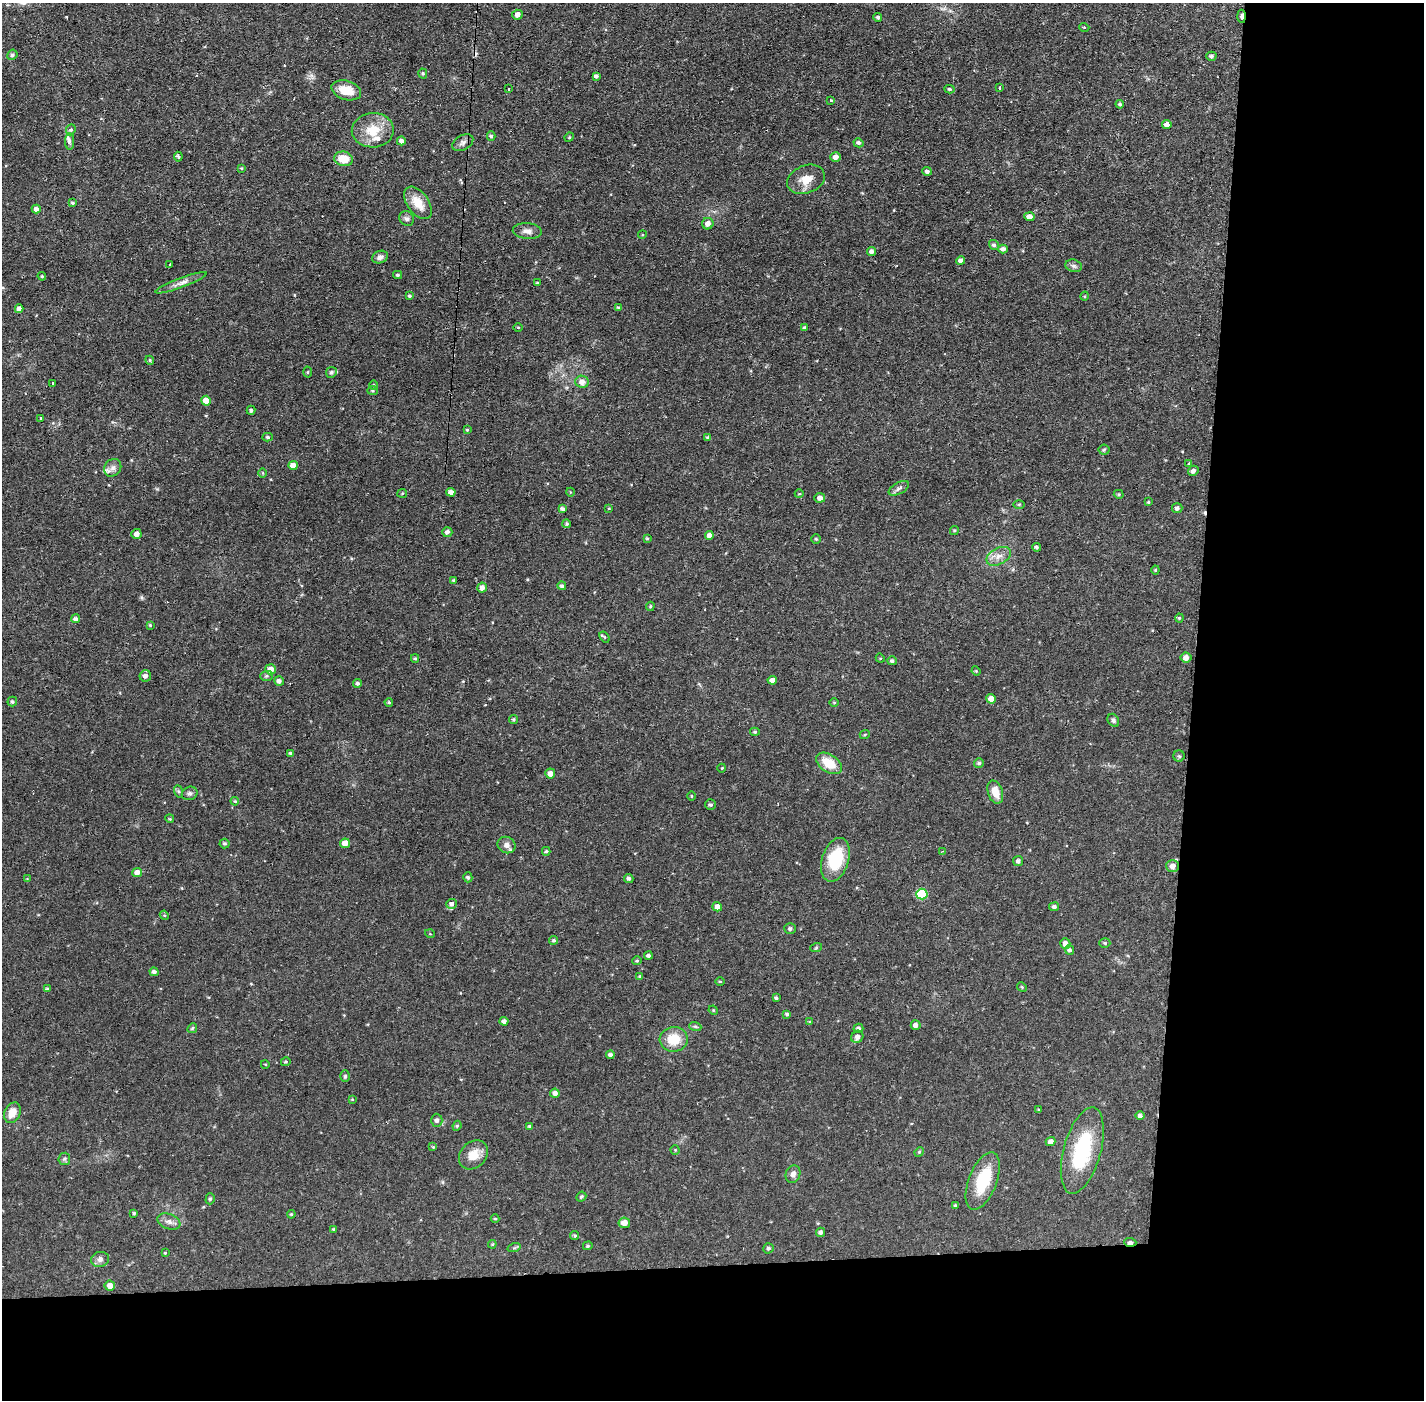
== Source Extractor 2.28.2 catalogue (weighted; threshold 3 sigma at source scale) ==
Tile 9 of 3 x 3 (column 3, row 3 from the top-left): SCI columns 2846-4267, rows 53-1450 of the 4267 x 4298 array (HDU 1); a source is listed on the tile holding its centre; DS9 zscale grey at full resolution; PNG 1426 x 1402 px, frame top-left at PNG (2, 3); each listed source drawn as its Kron ellipse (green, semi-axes under 4 px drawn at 4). Shown black and unused: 24% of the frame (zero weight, under 2 of 3 exposures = <1% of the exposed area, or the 3 px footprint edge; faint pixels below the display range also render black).
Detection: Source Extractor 2.28.2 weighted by HDU 2 'WHT'; one run over the whole footprint, this tile lists its part. Background 0.0915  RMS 0.0065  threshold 0.0291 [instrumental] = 3 sigma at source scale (4.5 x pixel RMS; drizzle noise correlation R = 1.50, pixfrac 1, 0.05/0.05 arcsec/px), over >= 5 px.
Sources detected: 226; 5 cosmic-ray / hot-pixel residue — neither listed nor drawn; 4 inside a brighter listed object's ellipse — not listed separately; the other 217 listed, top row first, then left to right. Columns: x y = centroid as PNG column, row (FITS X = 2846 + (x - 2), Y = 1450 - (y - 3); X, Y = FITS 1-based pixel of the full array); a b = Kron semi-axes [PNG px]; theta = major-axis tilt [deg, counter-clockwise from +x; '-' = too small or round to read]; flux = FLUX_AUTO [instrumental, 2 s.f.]
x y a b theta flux
517 15 5 5 - 2.8
1241 16 6 4 -87 2.4
878 17 4 4 - 1.4
1084 27 5 3 - 0.51
12 55 5 5 - 1.3
1211 56 5 4 - 1.5
423 73 5 4 - 0.98
596 76 4 4 - 1.8
999 88 3 3 - 1.4
509 89 3 2 - 0.74
949 89 5 4 - 0.92
346 90 15 9 -17 11
830 101 3 3 - 1.9
1120 104 4 4 - 1
1167 125 5 4 - 3.3
71 130 6 4 67 1.2
373 130 21 17 4 15
491 136 4 4 - 1.1
569 137 5 4 - 0.72
70 141 8 4 90 1.9
401 141 4 4 - 2.6
463 143 11 7 30 2.6
858 143 5 4 - 1.5
178 157 5 4 - 1.1
835 157 5 4 - 3.5
343 159 9 7 -10 11
241 168 4 3 - 0.57
927 171 5 4 - 1.8
806 179 19 14 22 9.2
73 203 4 3 - 0.99
418 203 18 10 -54 11
36 209 4 4 - 2.3
1029 217 5 4 - 4.6
407 219 8 7 - 1.9
708 224 6 5 - 3.1
527 231 14 8 -4 3.8
642 235 4 3 - 0.6
994 245 5 4 - 1.5
1003 249 5 4 - 2.2
871 251 4 4 - 2
380 257 8 6 21 2.4
961 261 4 4 - 2.4
170 265 3 3 - 1.3
1074 266 8 6 -17 1.7
398 275 4 3 - 0.94
42 276 4 4 - 0.68
181 283 27 4 21 4.4
537 283 3 3 - 0.68
409 296 4 4 - 1
1085 296 5 3 - 0.58
619 308 4 4 - 1.2
19 309 4 4 - 2.6
518 327 5 3 - 0.58
805 328 4 3 - 1.1
150 360 4 4 - 0.8
308 372 5 3 - 0.55
331 372 5 5 - 1.2
582 382 6 6 - 4.2
53 383 3 2 - 1.1
374 385 5 3 - 0.67
372 391 5 4 - 0.89
206 401 5 5 - 6.8
251 410 4 3 - 1
41 418 3 2 - 0.88
467 430 4 3 - 0.7
268 437 5 4 - 0.95
708 437 4 4 - 0.96
1104 450 5 5 - 0.79
1189 463 3 3 - 1.7
293 465 5 4 - 5
113 468 9 8 - 2.7
1193 471 5 4 - 1.8
263 473 4 3 - 0.49
899 488 11 5 29 2.2
451 492 4 4 - 3
570 492 4 3 - 0.5
402 493 5 4 - 0.64
799 494 4 3 - 0.49
1119 494 5 4 - 0.85
820 498 5 4 - 2.9
1148 502 3 3 - 0.58
1019 504 6 4 1 0.77
609 508 4 2 - 0.45
1177 508 5 5 - 1.5
562 509 4 4 - 2
567 524 4 4 - 1.1
954 530 5 4 - 0.79
447 532 5 5 - 1.8
136 534 5 5 - 3.6
709 535 4 4 - 3.1
647 539 4 4 - 0.78
816 539 5 5 - 0.85
1036 547 4 4 - 1.2
999 556 13 8 27 4.7
1155 570 4 4 - 0.65
454 580 4 4 - 1
562 586 4 4 - 1.3
482 588 5 4 - 3.5
650 606 5 3 - 0.74
1179 618 4 4 - 0.76
75 619 4 4 - 2
150 625 4 3 - 0.7
605 637 6 4 -54 0.86
415 658 4 3 - 0.83
880 658 5 4 - 0.58
1186 658 5 5 - 3.4
892 661 5 4 - 1.3
270 669 5 5 - 6
976 671 4 4 - 0.58
145 676 6 5 - 2.2
266 676 6 5 - 1.1
772 680 5 4 - 3
279 681 5 4 - 2.3
357 683 4 4 - 1.3
991 699 5 4 - 4.9
12 702 5 5 - 1.1
389 702 4 3 - 0.78
834 702 4 3 - 0.57
514 719 4 4 - 0.91
1113 720 7 5 -58 1.4
755 732 5 4 - 0.88
865 734 5 3 - 0.61
291 753 3 3 - 1.2
1179 756 6 5 - 1.1
829 763 14 9 -34 14
979 763 5 5 - 1.2
722 768 4 3 - 0.46
550 773 5 5 - 3.2
178 791 6 4 -71 0.97
995 792 12 7 -72 7.9
190 793 8 6 22 1.8
691 796 5 3 - 0.54
235 801 4 3 - 0.64
710 805 5 5 - 1.3
170 819 4 3 - 0.58
225 843 5 5 - 1.1
345 843 5 4 - 6.5
507 845 9 8 - 3.2
546 851 4 4 - 0.96
943 851 4 3 - 0.79
835 860 22 13 72 29
1018 861 5 5 - 1.5
1172 866 6 6 - 3.8
137 872 5 4 - 4.6
468 877 5 4 - 1.2
629 878 4 4 - 1.5
27 879 4 4 - 0.5
922 894 5 5 - 31
451 904 5 5 - 4
717 907 5 4 - 3.9
1054 907 5 4 - 1.7
164 915 5 4 - 0.58
790 929 6 5 - 1.4
430 934 5 3 - 0.51
554 940 4 4 - 1
1105 943 5 5 - 0.95
1065 944 5 5 - 3.3
816 948 6 4 20 0.83
1070 950 5 4 - 1.2
648 955 4 4 - 1.5
637 961 4 4 - 0.74
154 972 4 4 - 2
640 976 4 4 - 0.73
720 981 5 3 - 0.6
1022 987 5 4 - 0.69
47 989 4 3 - 1.1
776 998 3 3 - 0.82
713 1010 5 4 - 0.63
787 1014 3 3 - 1
504 1021 4 4 - 2.3
810 1022 4 3 - 0.7
916 1025 5 5 - 2.5
695 1026 6 4 -19 0.93
192 1028 5 4 - 0.8
858 1028 5 4 - 1.5
857 1037 6 5 - 2.6
674 1039 14 12 6 14
610 1055 4 4 - 1.9
286 1062 5 4 - 0.68
265 1064 4 3 - 0.58
345 1076 6 5 - 1
555 1093 4 4 - 2.6
352 1099 4 3 - 0.61
1039 1110 4 3 - 0.68
12 1113 11 7 66 7
1140 1116 5 4 - 1.8
437 1120 6 6 - 2
457 1126 5 4 - 0.92
530 1126 4 3 - 1.2
1051 1142 5 4 - 3.2
433 1147 4 4 - 0.61
675 1150 4 4 - 0.65
1082 1151 44 18 74 46
919 1152 5 4 - 0.63
473 1155 16 12 46 8.9
64 1159 6 6 - 1.2
793 1174 9 7 72 2.9
983 1181 30 14 69 27
581 1197 5 4 - 1.2
210 1199 5 4 - 1.1
955 1205 4 3 - 0.57
134 1213 3 3 - 0.74
291 1214 4 4 - 0.62
495 1219 4 4 - 0.67
169 1221 12 7 -21 3.1
624 1223 6 5 - 5.7
334 1229 3 3 - 0.91
820 1232 5 4 - 1.4
575 1236 4 4 - 0.85
1130 1242 6 4 -4 2.4
492 1244 4 4 - 0.69
588 1246 5 4 - 0.78
514 1248 7 4 18 0.95
768 1248 5 5 - 1.5
165 1253 4 3 - 0.59
100 1259 9 7 16 2.6
110 1286 5 5 - 4
Overlapping masked pixels (flux is a lower limit): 2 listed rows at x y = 1241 16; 1130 1242